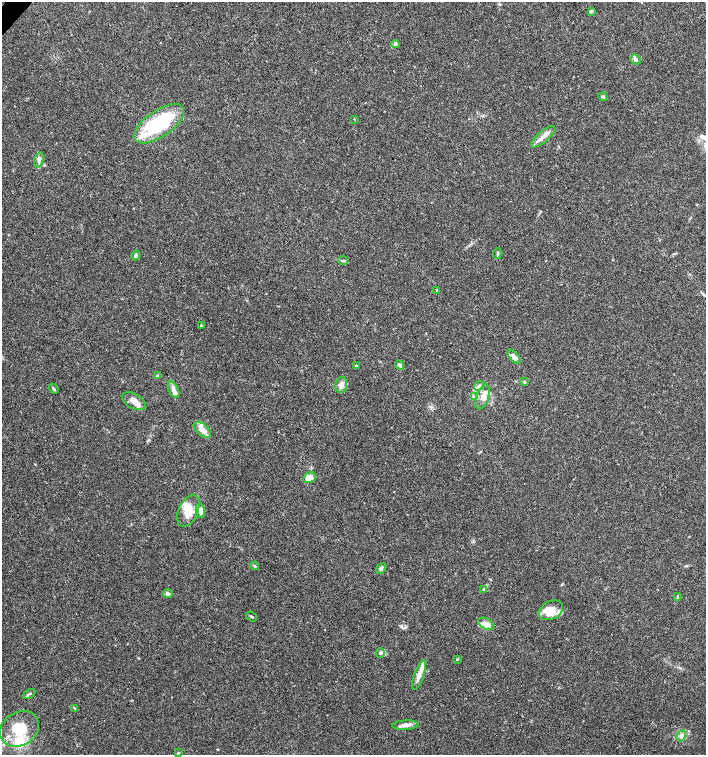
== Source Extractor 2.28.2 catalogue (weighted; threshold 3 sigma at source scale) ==
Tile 11 of 4 x 4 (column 3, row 3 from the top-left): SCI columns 2977-4384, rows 1509-3013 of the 6020 x 6026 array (HDU 1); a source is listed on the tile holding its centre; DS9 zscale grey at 2 x 2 block average (1 PNG px = mean of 2 x 2 image px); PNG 708 x 757 px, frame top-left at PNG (2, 2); each listed source drawn as its Kron ellipse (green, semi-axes under 4 px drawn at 4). Shown black and unused: <1% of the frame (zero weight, under 3 of 4 exposures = <1% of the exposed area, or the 3 px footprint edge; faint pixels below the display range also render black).
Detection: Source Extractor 2.28.2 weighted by HDU 2 'WHT'; one run over the whole footprint, this tile lists its part. Background 0.0333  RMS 0.0033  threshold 0.0149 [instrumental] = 3 sigma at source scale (4.5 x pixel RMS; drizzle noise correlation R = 1.50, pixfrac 1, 0.0396/0.0396 arcsec/px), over >= 5 px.
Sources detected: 58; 1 inside a brighter object's white glare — neither listed nor drawn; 11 inside a brighter listed object's ellipse — not listed separately; the other 46 listed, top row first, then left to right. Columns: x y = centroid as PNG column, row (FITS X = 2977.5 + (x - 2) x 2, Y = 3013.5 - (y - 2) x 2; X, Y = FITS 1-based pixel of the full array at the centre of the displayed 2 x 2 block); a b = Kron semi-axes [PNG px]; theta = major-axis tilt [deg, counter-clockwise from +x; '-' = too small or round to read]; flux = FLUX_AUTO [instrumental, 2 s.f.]
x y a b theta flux
591 11 4 3 - 1.5
395 44 4 4 - 1.7
635 60 5 4 - 1.8
603 97 4 3 - 0.89
354 119 3 2 - 0.34
159 124 29 13 35 65
543 137 15 5 41 5.8
39 160 8 4 74 2.9
497 254 5 3 - 0.98
136 256 5 3 - 1.1
343 261 5 2 - 0.88
437 290 2 2 - 1.3
201 325 2 2 - 1.2
514 357 8 4 -50 3.9
356 365 3 3 - 0.72
399 365 5 4 - 1.6
157 376 4 3 - 1
524 382 4 3 - 1.1
341 385 8 6 79 4.3
479 386 5 4 - 2
54 388 5 3 - 1.1
174 390 9 5 -64 3.9
474 396 3 3 - 0.96
483 397 13 6 71 5.2
134 401 13 7 -29 6.3
202 430 10 5 -42 4.6
309 478 6 5 - 7.7
188 511 17 9 66 12
200 511 7 4 -78 4.9
254 566 4 3 - 1
381 568 6 3 50 2.1
484 589 4 3 - 1.2
168 593 4 3 - 2.6
677 596 4 2 - 0.6
551 610 13 9 27 10
252 616 6 2 -37 0.84
486 624 8 5 -30 3.6
380 653 4 4 - 1.6
457 659 2 2 - 1.1
419 675 15 4 70 5.7
29 694 7 3 30 1.1
74 708 4 2 - 0.72
406 725 13 4 3 4.2
19 729 20 16 33 23
681 736 6 4 61 1.9
179 752 3 2 - 0.54
Diffuse or blended objects may show on this block-average render without a row.